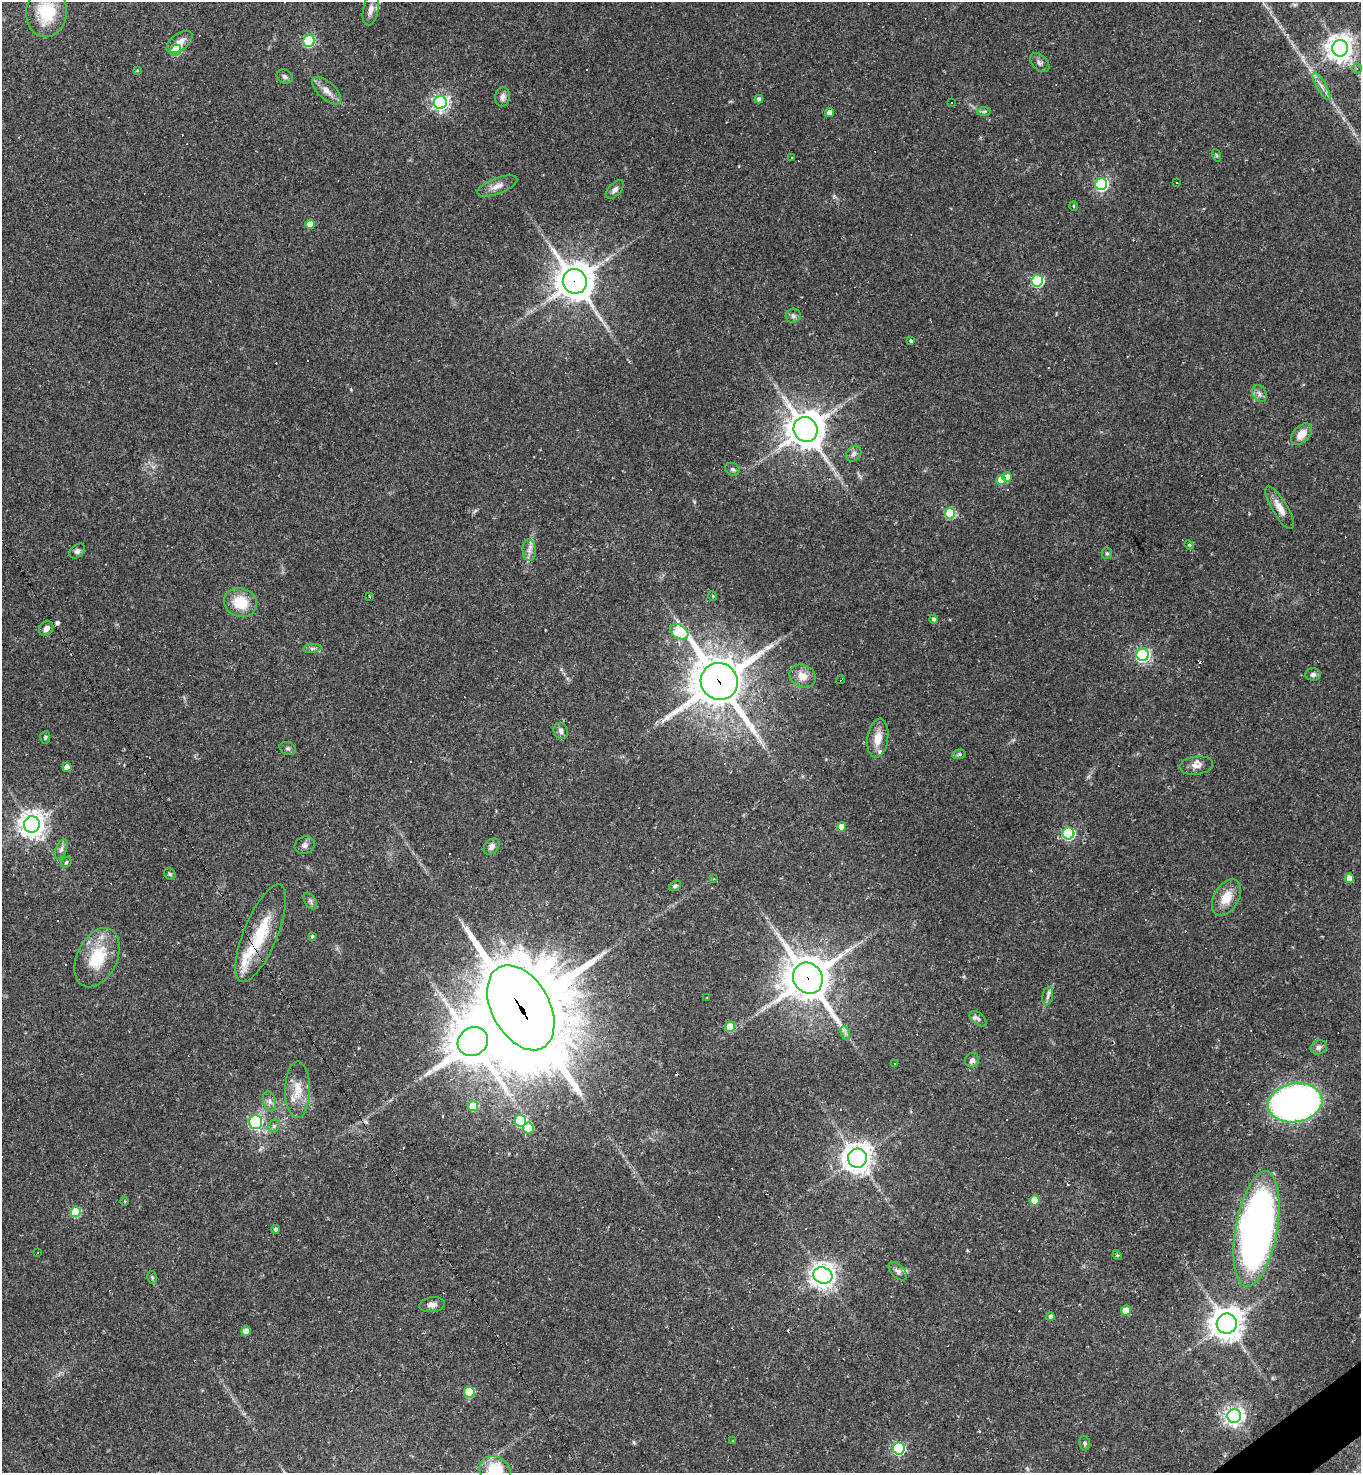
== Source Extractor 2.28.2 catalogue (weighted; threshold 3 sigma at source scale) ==
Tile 6 of 4 x 4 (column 2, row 2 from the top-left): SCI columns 1652-3010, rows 2944-4414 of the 5881 x 5886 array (HDU 1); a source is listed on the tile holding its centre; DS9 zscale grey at full resolution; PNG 1363 x 1475 px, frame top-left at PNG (2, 2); each listed source drawn as its Kron ellipse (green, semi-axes under 4 px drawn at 4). Shown black and unused: <1% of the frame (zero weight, under 2 of 3 exposures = <1% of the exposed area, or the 3 px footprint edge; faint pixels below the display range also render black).
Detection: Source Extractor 2.28.2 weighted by HDU 2 'WHT'; one run over the whole footprint, this tile lists its part. Background 0.0358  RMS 0.0049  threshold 0.022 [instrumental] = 3 sigma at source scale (4.5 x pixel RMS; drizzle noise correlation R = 1.50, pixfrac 1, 0.05/0.05 arcsec/px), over >= 5 px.
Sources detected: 164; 1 inside a brighter object's white glare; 38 cosmic-ray / hot-pixel residue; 1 long thin detection or spike segment (spike, bleed or trail) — neither listed nor drawn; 5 inside a brighter listed object's ellipse — not listed separately; the other 119 listed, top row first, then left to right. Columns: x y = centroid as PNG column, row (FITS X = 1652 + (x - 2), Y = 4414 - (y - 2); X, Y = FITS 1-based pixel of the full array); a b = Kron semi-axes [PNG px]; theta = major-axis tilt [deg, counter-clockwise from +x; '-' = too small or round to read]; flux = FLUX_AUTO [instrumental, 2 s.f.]
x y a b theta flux
371 10 16 7 78 3.2
46 12 25 20 83 22
309 41 6 5 - 27
180 42 15 8 36 4.3
1340 48 8 8 - 540
176 50 5 5 - 26
1040 63 11 7 -45 1.7
1357 68 5 4 - 0.79
137 70 4 3 - 0.46
285 77 8 6 -26 1.5
1322 86 15 5 -59 2.8
327 91 18 8 -42 4.1
503 97 10 7 83 2.1
759 99 4 4 - 1.9
440 102 6 6 - 160
951 103 3 2 - 0.87
984 111 7 4 1 0.86
829 112 5 4 - 2.6
1216 155 6 4 -70 0.65
792 158 3 3 - 0.68
1177 183 3 2 - 0.84
1101 184 6 6 - 81
497 186 21 8 21 3.9
615 190 11 6 48 2.1
1074 206 5 3 - 0.37
310 224 4 4 - 6.4
575 281 12 12 - 1100
1037 281 6 5 - 56
793 316 7 7 - 1.5
911 341 4 3 - 2
1259 393 9 7 -61 1.9
806 429 12 12 - 980
1302 434 12 8 48 6.1
854 454 8 6 47 1.8
732 469 8 6 -30 1.1
1007 477 5 5 - 7.4
1001 480 5 5 - 8.6
1280 508 24 7 -59 5.7
950 513 5 5 - 31
1189 545 5 4 - 0.62
529 550 11 6 -87 2.5
77 551 9 6 41 1.5
1107 553 6 5 - 0.99
713 596 5 3 - 0.39
369 597 3 3 - 1.3
240 602 16 14 -18 13
934 619 4 4 - 1.1
46 629 8 6 48 2.3
679 632 10 6 -32 41
312 648 9 4 8 1.3
1143 655 6 6 - 90
1313 674 7 6 - 1.6
803 676 13 11 -24 4.9
841 680 5 2 - 0.72
719 681 19 18 - 2000
561 731 8 7 - 2
45 737 6 5 - 0.88
878 738 19 10 81 6.6
288 748 8 6 -24 1.2
959 754 6 4 16 0.86
1196 765 17 9 7 3.7
67 767 4 4 - 3.9
32 824 8 8 - 510
841 827 4 4 - 6.1
1068 833 6 6 - 56
305 845 10 8 20 1.8
491 847 9 7 48 2.3
61 849 10 5 65 1.7
66 862 6 4 46 0.69
170 874 6 5 - 0.76
1349 878 5 4 - 6.4
713 879 3 2 - 0.56
675 886 6 4 27 0.94
1226 897 20 12 59 9
310 901 9 5 -57 1.2
261 933 52 17 68 24
312 936 4 3 - 0.68
97 958 31 20 64 21
808 978 16 14 -55 1700
1048 996 9 5 77 1.5
707 998 3 2 - 0.61
521 1008 46 29 -61 8000
978 1019 10 5 -40 1.4
730 1027 5 5 - 13
845 1033 7 4 -71 1.2
473 1042 16 13 36 1500
1319 1047 8 7 - 2
972 1060 7 7 - 1.8
894 1063 2 2 - 0.34
298 1090 28 12 89 9.4
269 1101 10 6 -76 2.1
1295 1103 27 19 10 220
473 1106 5 5 - 17
520 1121 6 5 - 41
256 1122 7 6 - 54
274 1126 7 5 46 1.2
528 1128 5 5 - 11
857 1158 9 9 - 590
1034 1200 5 5 - 12
125 1201 4 3 - 0.35
75 1212 5 5 - 24
276 1229 4 4 - 1.3
1256 1229 59 21 80 260
37 1253 2 2 - 0.35
1117 1255 5 4 - 0.58
898 1271 11 6 -45 1.8
823 1275 10 8 -21 470
152 1277 7 5 -79 0.77
432 1305 13 7 8 2.7
1126 1311 5 5 - 11
1050 1316 4 4 - 1.3
1227 1324 10 10 - 710
246 1331 5 4 - 5.5
469 1392 5 5 - 21
1234 1416 7 6 - 240
733 1441 3 2 - 0.6
1085 1443 7 5 -77 0.98
899 1448 6 6 - 65
495 1471 17 14 -38 18
Overlapping masked pixels (flux is a lower limit): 5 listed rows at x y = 575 281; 719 681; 261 933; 808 978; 521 1008
Isophote crosses this tile's border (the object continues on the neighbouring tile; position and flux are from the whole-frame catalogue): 1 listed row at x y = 495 1471